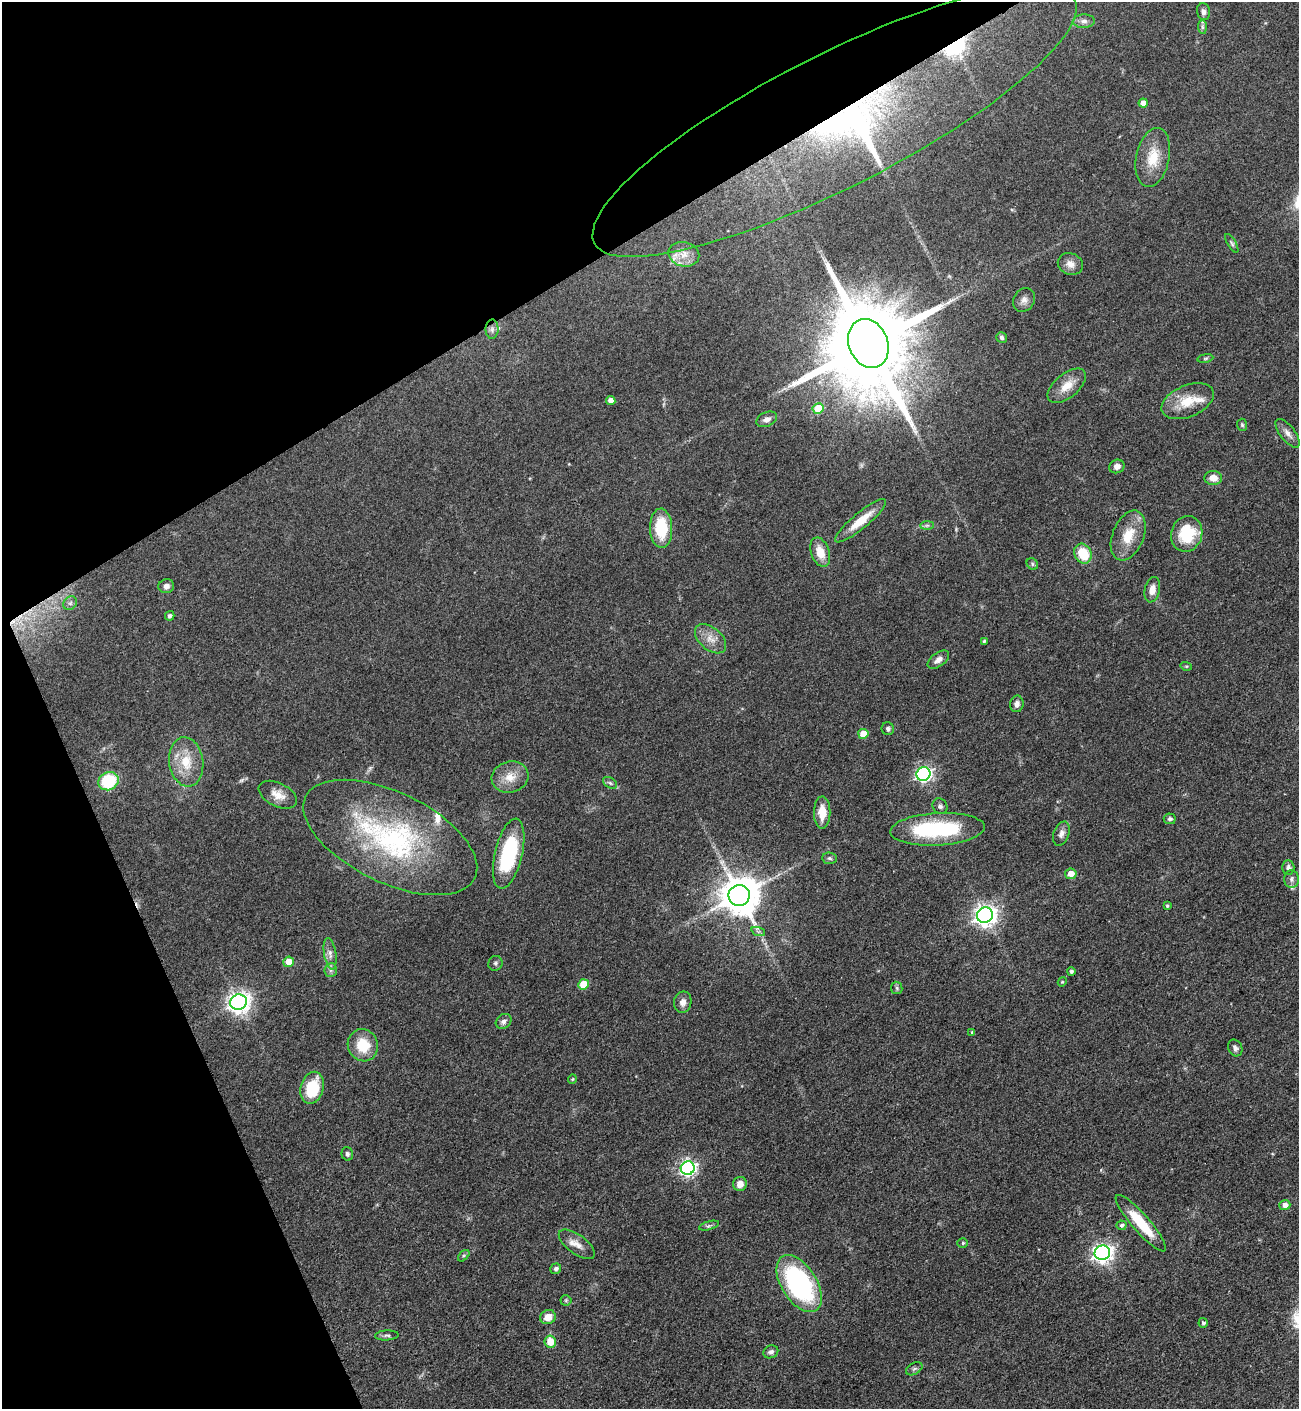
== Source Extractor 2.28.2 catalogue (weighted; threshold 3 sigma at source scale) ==
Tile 5 of 4 x 4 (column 1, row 2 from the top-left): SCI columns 378-1674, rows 2912-4318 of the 5807 x 5823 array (HDU 1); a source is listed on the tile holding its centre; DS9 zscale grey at full resolution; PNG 1301 x 1411 px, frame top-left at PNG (2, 2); each listed source drawn as its Kron ellipse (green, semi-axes under 4 px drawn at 4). Shown black and unused: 25% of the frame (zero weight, under 3 of 4 exposures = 9% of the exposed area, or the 3 px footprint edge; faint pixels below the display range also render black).
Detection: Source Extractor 2.28.2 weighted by HDU 2 'WHT'; one run over the whole footprint, this tile lists its part. Background 0.0404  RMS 0.0045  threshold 0.0201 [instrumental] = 3 sigma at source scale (4.5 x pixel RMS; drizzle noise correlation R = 1.50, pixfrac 1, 0.05/0.05 arcsec/px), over >= 5 px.
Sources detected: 106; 2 inside a brighter object's white glare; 1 cosmic-ray / hot-pixel residue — neither listed nor drawn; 4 inside a brighter listed object's ellipse — not listed separately; the other 99 listed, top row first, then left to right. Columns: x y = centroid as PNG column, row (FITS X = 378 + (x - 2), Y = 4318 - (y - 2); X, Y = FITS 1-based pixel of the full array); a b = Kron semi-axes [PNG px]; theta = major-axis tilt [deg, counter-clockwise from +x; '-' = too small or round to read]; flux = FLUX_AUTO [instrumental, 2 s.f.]
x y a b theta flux
1203 12 8 6 -80 1.6
1084 21 11 6 2 1.9
1202 27 7 4 -89 0.87
1143 103 4 4 - 3.1
834 121 269 66 27 250
1153 157 30 16 78 11
1232 243 10 4 -59 0.86
684 254 15 12 -13 5.1
1070 264 13 10 -20 3.6
1024 300 12 10 60 2.6
492 329 9 6 90 1.6
1002 337 6 5 - 1.1
868 344 25 19 -68 10000
1205 358 8 4 9 0.7
1067 386 23 12 40 6.7
611 401 5 4 - 3.3
1188 401 27 15 23 11
818 408 5 5 - 14
767 419 11 7 24 2.2
1242 425 6 5 - 0.69
1288 433 17 7 -52 2.8
1117 466 8 6 23 2.2
1213 478 9 7 -5 3.9
861 521 32 8 40 9.5
927 525 7 4 1 0.92
661 528 19 11 -88 18
1187 534 18 15 72 19
1128 535 26 15 68 11
820 552 15 9 -70 6.9
1083 554 10 8 -62 12
1032 564 6 5 - 0.77
166 586 8 7 - 1.6
1152 590 13 7 77 3.7
70 603 7 6 - 1.3
170 616 5 4 - 1
711 639 18 11 -41 5
984 641 4 3 - 0.61
938 660 12 6 36 2.5
1186 666 6 3 -17 0.49
1017 704 8 6 79 1.8
888 729 6 6 - 1
863 734 5 5 - 8.1
186 762 25 17 -82 12
923 774 7 6 - 120
510 777 18 15 15 7.3
108 781 10 9 - 21
610 783 8 5 -31 0.9
278 795 20 11 -27 5
940 806 8 7 - 1.4
822 812 16 8 89 7
1170 819 6 5 - 1.1
938 829 47 16 3 43
1061 834 12 7 69 2.3
390 837 94 45 -26 84
509 854 36 13 77 41
830 858 7 5 -4 1
1288 868 7 6 - 1.5
1071 874 5 5 - 4.3
1291 879 9 7 89 1.6
739 895 11 10 - 1400
1167 906 4 4 - 0.66
985 915 8 7 - 300
758 931 7 4 -19 0.94
330 954 16 6 -80 2.7
289 962 5 5 - 7.1
495 963 7 7 - 1.1
331 970 7 6 - 1.4
1071 971 4 4 - 0.95
1062 982 5 3 - 0.39
583 984 5 5 - 11
897 988 6 5 - 0.88
239 1002 8 7 - 280
683 1002 11 8 78 2.6
504 1021 8 6 38 1.7
972 1032 3 3 - 0.52
363 1045 16 15 - 12
1235 1048 8 6 -65 1.5
572 1079 4 4 - 0.49
312 1088 16 11 75 18
347 1154 7 5 -75 1.1
688 1168 7 6 - 130
740 1184 7 7 - 3.5
1285 1205 5 5 - 2.4
1141 1223 37 9 -49 17
1121 1225 5 5 - 1.1
709 1226 10 3 15 0.89
963 1243 5 4 - 0.73
577 1244 21 9 -36 4.3
1102 1253 8 7 - 210
464 1256 7 4 45 0.72
556 1269 5 5 - 1.2
799 1284 32 17 -58 79
566 1300 5 5 - 0.67
548 1317 8 7 - 4.8
1203 1323 5 4 - 0.85
387 1335 12 5 3 1.2
550 1342 6 5 - 8.9
771 1352 7 6 - 1.5
914 1369 9 5 29 1.2
Overlapping masked pixels (flux is a lower limit): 3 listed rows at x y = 834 121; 868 344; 739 895